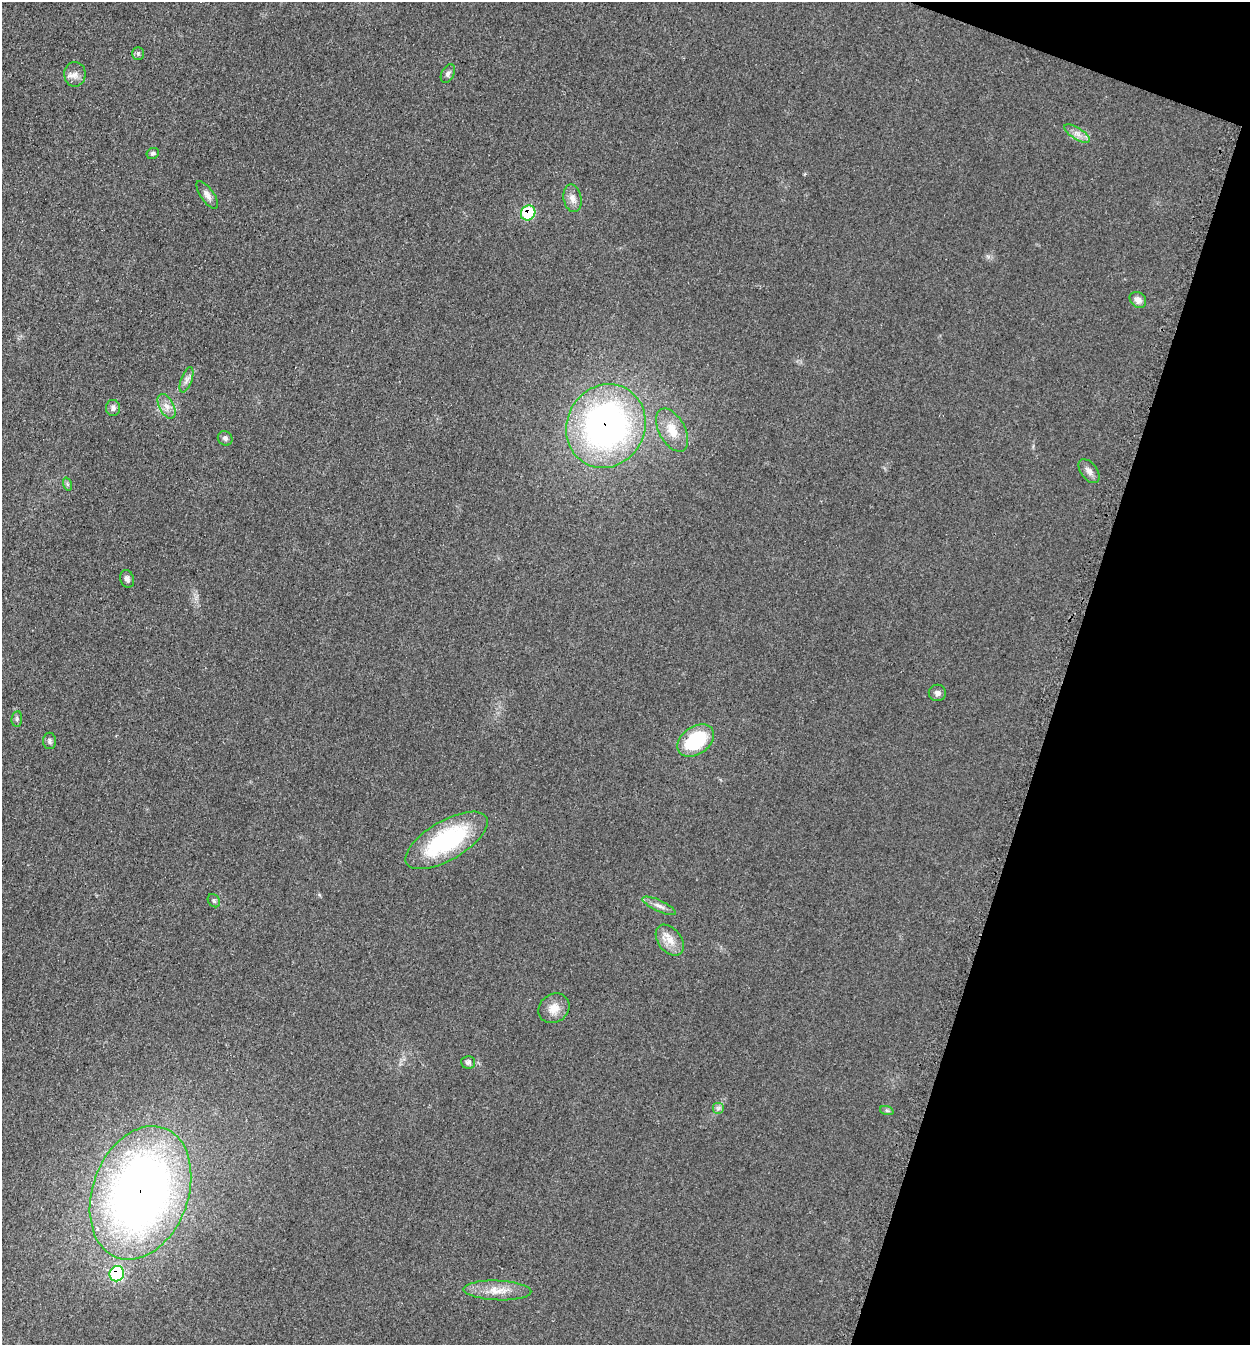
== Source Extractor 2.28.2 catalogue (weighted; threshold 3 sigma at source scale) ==
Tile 8 of 4 x 4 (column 4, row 2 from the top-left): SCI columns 4025-5272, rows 2686-4028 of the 5413 x 5374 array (HDU 1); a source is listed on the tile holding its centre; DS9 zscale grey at full resolution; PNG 1252 x 1347 px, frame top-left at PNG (2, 2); each listed source drawn as its Kron ellipse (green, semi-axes under 4 px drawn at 4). Shown black and unused: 16% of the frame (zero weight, under 2 of 3 exposures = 2% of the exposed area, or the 3 px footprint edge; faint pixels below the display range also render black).
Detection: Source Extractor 2.28.2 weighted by HDU 2 'WHT'; one run over the whole footprint, this tile lists its part. Background 0.0753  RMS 0.01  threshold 0.047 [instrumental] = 3 sigma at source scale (4.5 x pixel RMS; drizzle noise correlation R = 1.50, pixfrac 1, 0.05/0.05 arcsec/px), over >= 5 px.
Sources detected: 34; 1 inside a brighter listed object's ellipse — not listed separately; the other 33 listed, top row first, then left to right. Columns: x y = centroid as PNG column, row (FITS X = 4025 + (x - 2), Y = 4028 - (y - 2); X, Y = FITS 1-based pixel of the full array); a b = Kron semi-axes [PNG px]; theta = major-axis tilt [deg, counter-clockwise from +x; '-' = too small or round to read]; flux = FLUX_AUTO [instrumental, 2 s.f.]
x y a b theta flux
138 53 6 5 - 1.9
448 73 10 6 63 3.5
75 74 12 10 -88 7
1077 134 14 5 -32 6.5
153 153 6 5 - 2.3
207 195 16 6 -55 5.6
572 198 14 9 -80 7.5
528 213 8 7 - 52
1138 300 9 7 -43 5.6
186 380 13 5 71 4.5
167 406 13 7 -63 7.2
113 408 8 7 - 3.5
606 426 43 39 61 370
672 430 23 13 -61 19
225 438 8 7 - 3.3
1089 471 14 8 -53 5.7
67 484 7 4 -72 1.6
127 579 9 7 -71 3.6
937 693 8 8 - 3.9
17 719 8 5 83 1.9
50 741 8 6 -90 2.8
696 741 20 13 35 65
446 840 46 19 30 120
214 901 7 5 -56 2.1
659 906 18 5 -25 5.8
670 940 17 11 -52 13
554 1008 16 14 37 12
468 1062 7 6 - 3.3
718 1108 6 6 - 2.5
887 1111 7 4 -19 1.8
140 1193 69 48 70 780
117 1274 8 7 - 95
497 1290 34 10 -2 18
Overlapping masked pixels (flux is a lower limit): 4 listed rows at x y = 528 213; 606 426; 140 1193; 117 1274